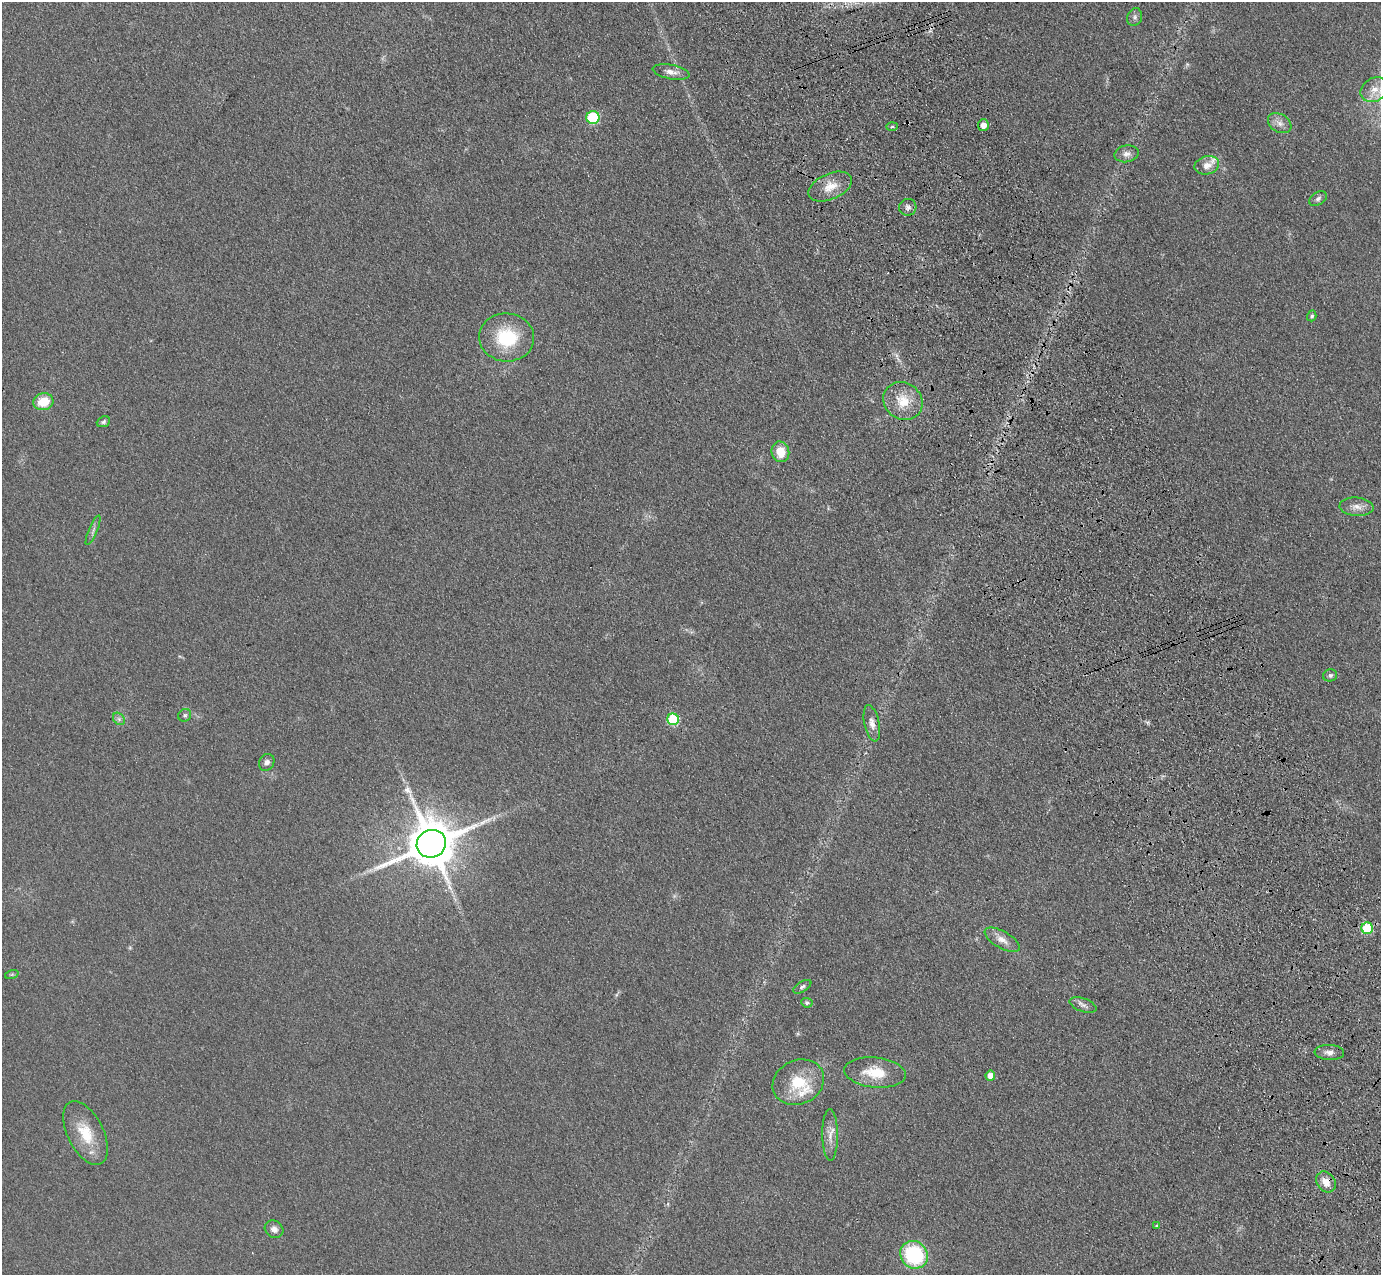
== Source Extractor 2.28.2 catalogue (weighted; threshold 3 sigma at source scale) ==
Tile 6 of 4 x 4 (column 2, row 2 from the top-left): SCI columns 1492-2870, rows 2760-4032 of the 5741 x 5645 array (HDU 1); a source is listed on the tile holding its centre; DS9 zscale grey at full resolution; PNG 1383 x 1277 px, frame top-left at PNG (2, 2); each listed source drawn as its Kron ellipse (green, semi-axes under 4 px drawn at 4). Shown black and unused: <1% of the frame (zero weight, under 3 of 4 exposures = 6% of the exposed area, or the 3 px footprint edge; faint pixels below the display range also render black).
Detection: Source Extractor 2.28.2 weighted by HDU 2 'WHT'; one run over the whole footprint, this tile lists its part. Background 0.119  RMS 0.0088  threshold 0.0394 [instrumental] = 3 sigma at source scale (4.5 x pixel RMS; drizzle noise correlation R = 1.50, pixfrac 1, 0.05/0.05 arcsec/px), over >= 5 px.
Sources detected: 46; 1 cosmic-ray / hot-pixel residue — neither listed nor drawn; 2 inside a brighter listed object's ellipse — not listed separately; the other 43 listed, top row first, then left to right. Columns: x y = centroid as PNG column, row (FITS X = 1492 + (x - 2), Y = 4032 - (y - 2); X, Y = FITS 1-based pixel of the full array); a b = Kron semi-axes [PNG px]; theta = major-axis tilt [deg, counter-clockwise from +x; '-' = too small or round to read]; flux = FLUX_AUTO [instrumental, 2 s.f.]
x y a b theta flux
1135 17 9 7 68 2.8
671 72 18 7 -11 6.4
1374 90 15 11 33 9.8
593 118 6 6 - 47
1280 123 13 9 -31 5.5
983 125 5 5 - 7.7
892 127 6 4 2 1.1
1127 154 12 8 11 5.1
1207 165 12 9 14 7.2
830 187 23 13 23 14
1318 199 9 6 34 2.7
908 207 8 8 - 3.4
1312 316 5 4 - 1.9
507 337 27 24 -5 46
903 401 20 18 -36 20
43 402 10 8 14 19
103 422 7 5 24 1.7
780 452 10 9 - 16
1357 507 17 9 -4 7.1
93 530 16 3 67 2.4
1330 675 7 6 - 2.3
185 715 7 6 - 1.9
119 719 7 5 -46 2.3
673 719 6 5 - 58
872 723 18 7 -78 6.3
267 762 9 7 55 3.5
431 844 15 13 26 4500
1367 928 6 5 - 44
1002 940 19 8 -29 7.8
12 974 7 4 19 1.2
802 987 10 5 31 2.1
807 1003 6 4 -25 1.8
1083 1005 14 6 -20 3.8
1329 1052 15 7 -3 5.3
875 1072 31 15 -6 24
990 1076 5 5 - 9.9
798 1082 26 22 25 31
85 1133 35 18 -63 27
830 1135 26 7 -89 8.4
1326 1182 11 9 -52 9.7
1157 1226 4 4 - 1.3
274 1229 10 8 -36 4.6
914 1255 14 13 - 73
Overlapping masked pixels (flux is a lower limit): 2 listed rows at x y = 983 125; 1326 1182